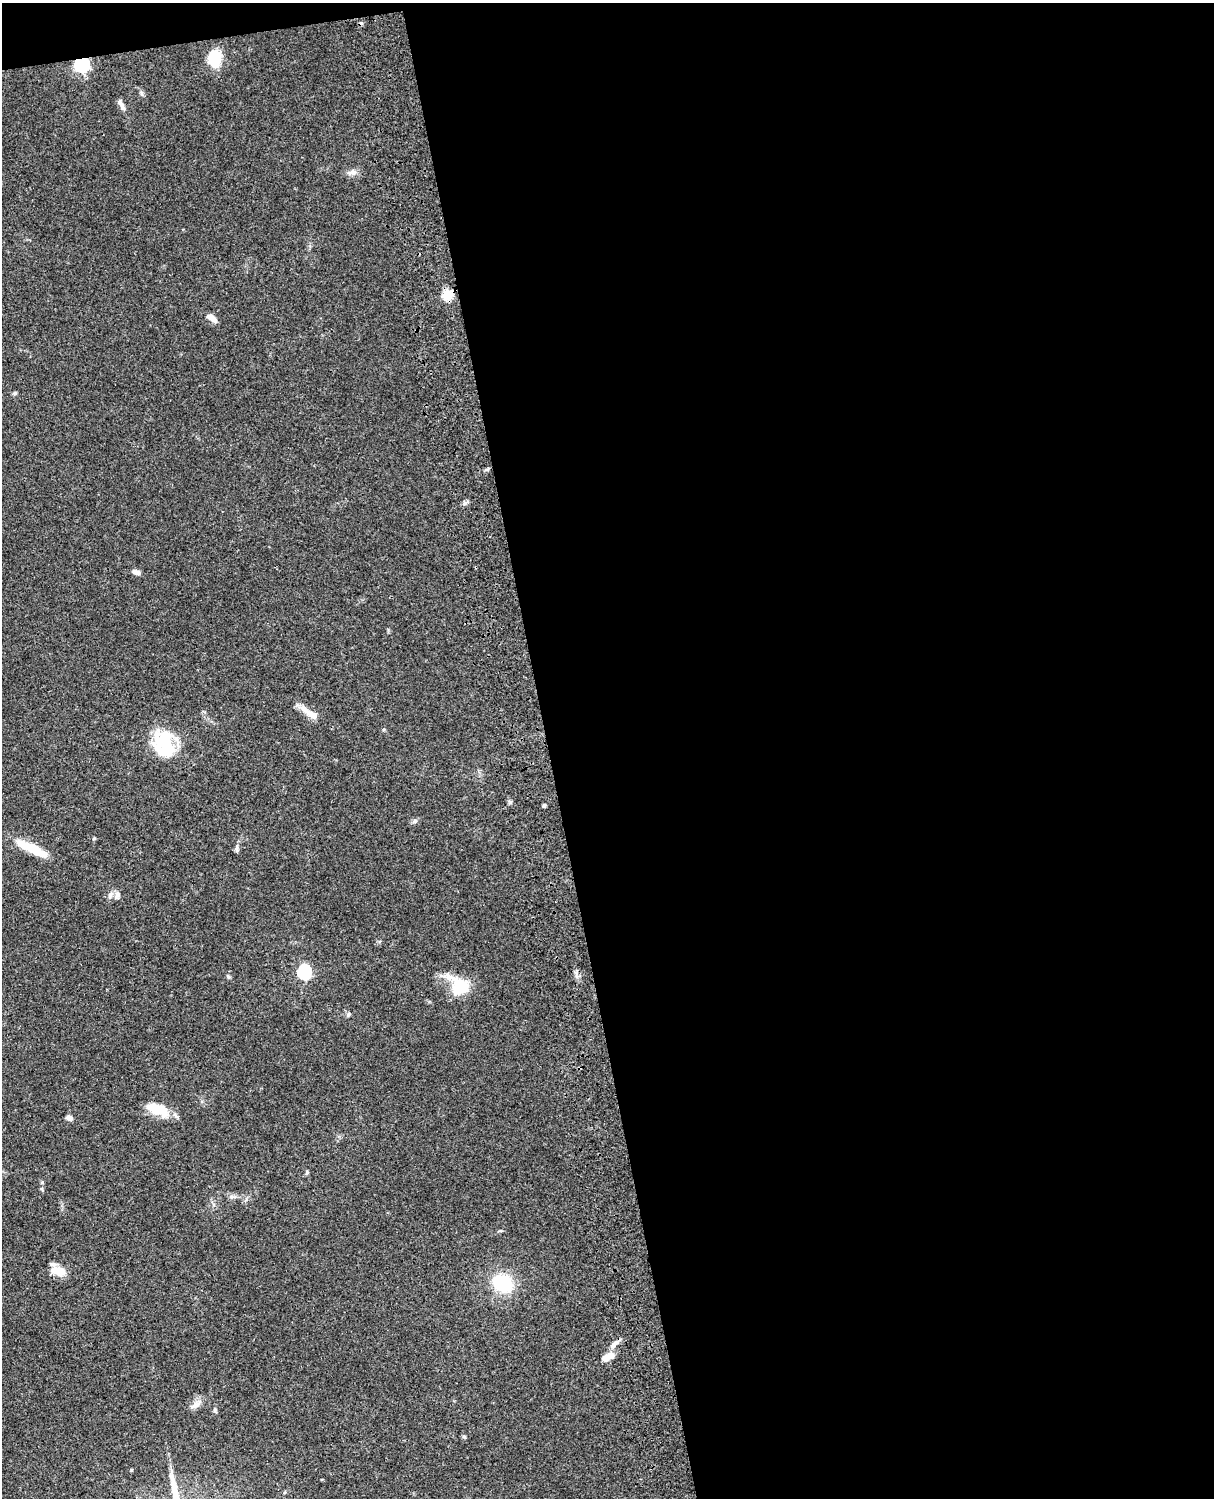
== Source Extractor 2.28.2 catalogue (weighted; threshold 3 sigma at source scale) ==
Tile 4 of 4 x 3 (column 4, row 1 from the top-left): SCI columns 3758-4969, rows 3268-4763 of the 5087 x 4926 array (HDU 1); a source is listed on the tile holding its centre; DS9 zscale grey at full resolution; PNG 1216 x 1500 px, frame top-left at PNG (2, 3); no overlay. Shown black and unused: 56% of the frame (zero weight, under 3 of 4 exposures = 6% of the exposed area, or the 3 px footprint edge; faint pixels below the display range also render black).
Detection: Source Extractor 2.28.2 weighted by HDU 2 'WHT'; one run over the whole footprint, this tile lists its part. Background 0.0965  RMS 0.0063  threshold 0.0283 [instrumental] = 3 sigma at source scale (4.5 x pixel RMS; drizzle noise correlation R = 1.50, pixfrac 1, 0.05/0.05 arcsec/px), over >= 5 px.
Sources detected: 39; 1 inside a brighter object's white glare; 1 cosmic-ray / hot-pixel residue — not listed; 3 inside a brighter listed object's ellipse — not listed separately; the other 34 listed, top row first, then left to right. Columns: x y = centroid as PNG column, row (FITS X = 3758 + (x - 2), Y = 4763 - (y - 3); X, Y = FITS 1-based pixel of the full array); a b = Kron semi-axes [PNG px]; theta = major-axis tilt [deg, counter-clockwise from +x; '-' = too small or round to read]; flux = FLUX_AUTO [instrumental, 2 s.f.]
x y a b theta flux
214 59 15 11 -88 25
82 65 6 6 - 130
141 93 7 4 -71 1.1
121 104 17 6 -60 3.1
352 172 13 7 12 3.6
448 295 5 5 - 37
212 318 14 7 -39 4.1
487 469 8 3 45 0.87
465 503 6 5 - 1.4
136 572 10 6 -14 2.4
310 713 31 8 -34 7.2
165 743 29 23 -35 23
510 802 6 4 -46 1.1
544 806 5 4 - 1
415 821 7 5 45 1.3
237 849 10 4 -90 1.5
36 850 35 11 -28 13
117 894 10 7 89 2.4
110 895 11 6 68 2.6
304 972 6 6 - 87
228 977 6 5 - 0.88
460 986 24 18 -39 24
349 1014 6 4 70 0.8
157 1109 28 12 -18 15
69 1118 7 5 -19 3
307 1172 6 4 50 0.82
232 1197 7 4 -18 1.3
58 1271 18 9 -15 9.6
503 1283 16 13 -23 40
614 1344 14 6 41 3.5
607 1357 14 6 26 7.9
196 1405 14 7 30 3.9
215 1410 6 4 63 1
464 1436 6 4 -2 0.83
Overlapping masked pixels (flux is a lower limit): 2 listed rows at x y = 82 65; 448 295
Unlisted compact peaks at least as high as the median listed source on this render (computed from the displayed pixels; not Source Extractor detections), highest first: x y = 94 838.